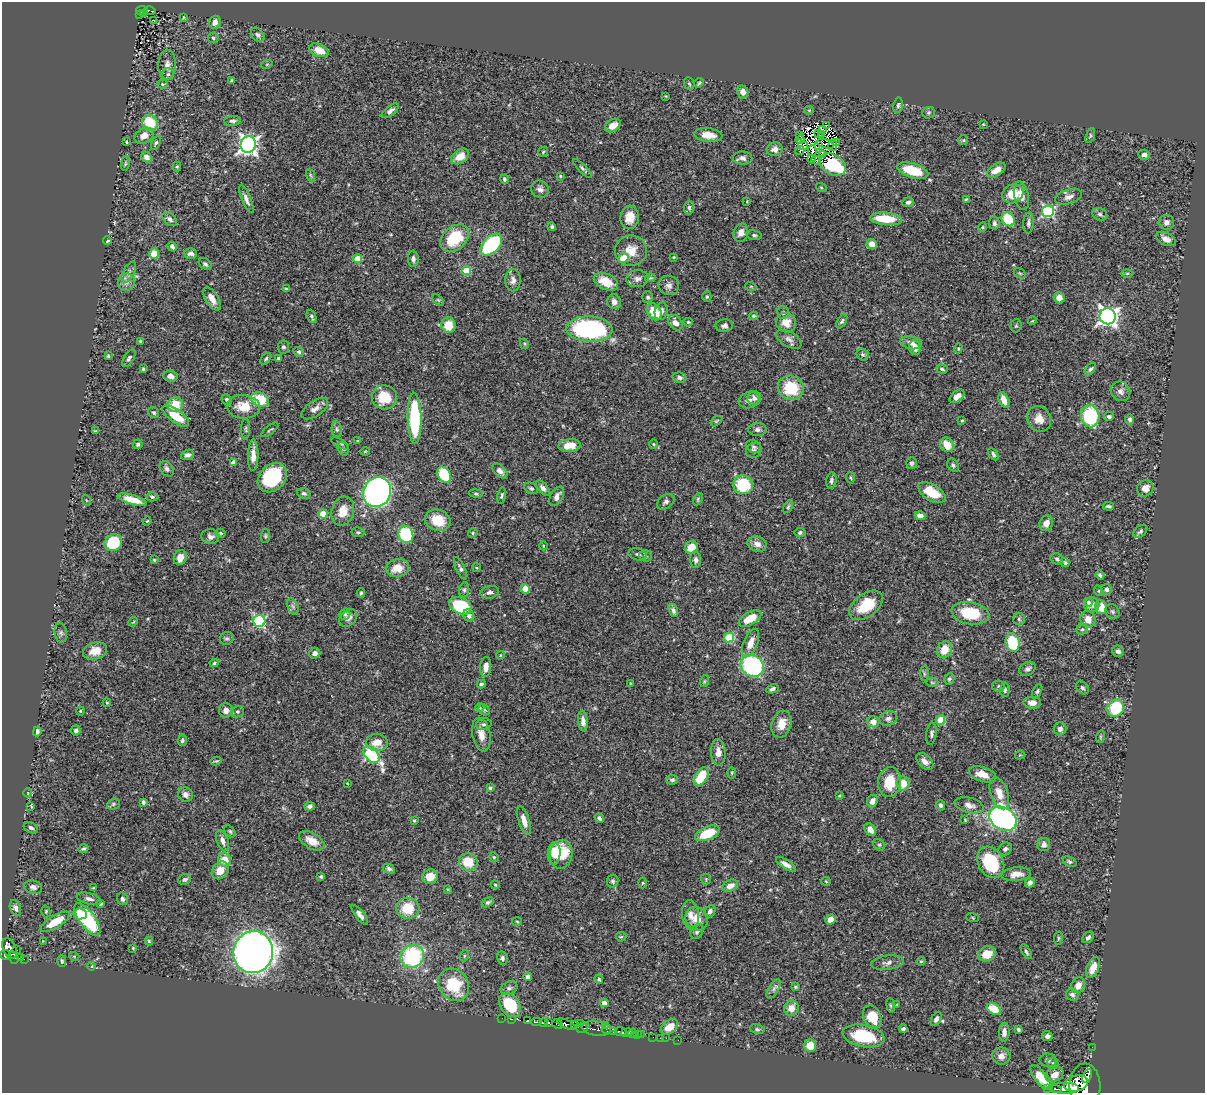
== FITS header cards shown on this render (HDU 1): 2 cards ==
NAXIS1  =                 1203
NAXIS2  =                 1091

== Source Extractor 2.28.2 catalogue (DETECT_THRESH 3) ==
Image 1203 x 1091 px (HDU 1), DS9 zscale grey, 1 PNG px = 1 image px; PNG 1207 x 1095 px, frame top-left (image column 1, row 1091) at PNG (2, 2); each listed source drawn as its Kron ellipse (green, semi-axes under 4 px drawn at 4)
Background 0.627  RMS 0.017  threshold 0.0524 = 3 sigma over >= 5 px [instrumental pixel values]
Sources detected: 490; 7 with non-positive FLUX_AUTO (blend fragments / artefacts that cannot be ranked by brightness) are neither listed nor drawn; the other 483 listed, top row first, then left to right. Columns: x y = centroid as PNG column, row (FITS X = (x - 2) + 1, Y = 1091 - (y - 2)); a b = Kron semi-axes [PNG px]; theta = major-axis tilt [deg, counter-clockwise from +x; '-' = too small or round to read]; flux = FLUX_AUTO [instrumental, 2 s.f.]
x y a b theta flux
142 10 6 3 11 39
150 11 6 3 -12 19
143 13 3 2 - 6.3
139 15 3 2 - 6.6
183 17 3 2 - 0.79
154 20 3 2 - 1.6
215 22 6 5 - 6.6
258 35 8 5 -47 3
213 38 5 5 - 1.9
319 50 10 6 -22 16
267 64 6 3 19 1.2
167 65 15 8 88 7.8
168 74 6 6 - 2.8
232 80 3 3 - 1.4
699 83 5 4 - 1.5
162 84 5 4 - 1.7
689 84 7 5 -66 1.8
743 92 6 5 - 6.6
666 96 3 2 - 0.8
898 105 8 4 82 2.2
809 110 5 4 - 1.3
390 111 10 5 38 4.3
929 113 6 5 - 2.1
232 121 8 5 5 2.9
150 123 8 7 - 38
983 124 4 3 - 0.88
827 125 3 2 - 1.2
613 126 8 6 34 12
822 130 3 2 - 1.3
818 133 2 2 - 1.3
708 135 14 6 -7 14
800 135 3 3 - 1.2
821 135 4 2 - 1.5
1090 135 8 4 70 1.8
144 136 10 7 29 11
800 140 4 3 - 0.35
963 140 5 4 - 1.4
126 142 4 2 - 0.95
837 142 3 3 - 0.72
156 143 7 4 65 2.1
825 144 9 2 -17 1.3
248 145 8 7 - 480
819 145 4 2 - 1.2
833 145 6 2 81 1.3
803 146 5 2 - 0.66
775 149 8 6 15 6.2
800 151 4 2 - 1.4
812 151 5 2 - 1.8
543 152 6 4 46 1.5
822 154 3 2 - 1.4
1144 155 6 5 - 4.6
460 156 10 6 35 16
147 157 6 4 -42 5.9
743 158 9 6 -4 4.9
811 159 2 2 - 1.1
815 160 4 3 - 2
125 163 8 4 81 1.6
833 165 14 10 -32 84
177 166 5 4 - 1.4
583 169 12 3 -45 2.6
913 170 16 7 -17 42
996 170 10 6 33 9.9
310 175 6 4 -70 1.8
560 176 3 3 - 1.2
504 179 4 3 - 2.1
821 187 5 3 - 1.1
540 189 9 8 - 5.3
1013 194 11 9 26 22
1021 196 14 7 -78 11
1069 197 14 7 16 5.8
246 199 15 4 -67 5.4
966 199 3 3 - 1.1
747 201 3 2 - 0.65
908 202 6 5 - 3.1
689 208 7 5 88 2.7
1048 211 6 6 - 160
1100 214 8 6 -23 3.2
630 217 12 9 83 14
170 219 8 5 -45 3.8
886 219 16 6 -5 39
1008 219 7 6 - 56
1166 222 8 7 - 5.6
994 223 6 5 - 3.2
1028 223 10 5 85 3.4
552 227 4 4 - 2
982 227 5 4 - 1.3
741 233 9 7 75 8.1
754 235 7 5 -10 2.4
455 238 16 11 41 52
1166 239 10 6 -27 6.8
107 241 4 3 - 2.1
872 244 5 5 - 11
491 245 13 8 46 130
172 247 5 4 - 2.4
631 251 16 15 - 18
191 253 6 5 - 4.4
154 254 5 5 - 19
673 257 4 3 - 1.2
623 258 5 4 - 25
357 259 4 4 - 26
413 259 8 5 -86 3.8
205 264 7 5 -35 3
466 271 5 4 - 42
129 272 11 5 62 4.1
1020 273 6 4 -31 1.7
1127 273 6 4 1 1.5
650 278 5 4 - 1.2
637 279 11 8 7 5.6
513 280 11 8 88 5.4
126 282 9 8 - 5.8
606 282 13 7 -26 27
669 285 10 9 - 5.6
751 287 6 3 -19 1
286 289 4 4 - 3.2
648 297 6 5 - 2.8
707 297 5 4 - 1.8
1059 298 6 5 - 10
212 299 13 6 -60 9.1
438 300 7 4 -44 1.7
614 302 7 6 - 6.2
661 311 9 6 75 5.3
654 312 9 6 -57 31
783 312 6 5 - 2.2
311 316 7 4 -67 3
754 316 5 3 - 1.7
1108 316 8 8 - 540
842 321 8 4 60 2.3
1032 321 4 2 - 0.8
688 322 5 4 - 1.5
675 323 8 6 -56 8.1
786 323 10 9 - 13
448 325 7 7 - 21
724 326 9 6 8 4.4
1016 326 6 5 - 2
589 329 23 12 -2 200
789 339 14 7 -29 6.3
140 341 4 3 - 1.5
911 343 11 6 -12 5.7
524 344 5 4 - 1.5
283 347 6 5 - 2.6
915 348 7 6 - 7.5
958 348 5 4 - 1.3
299 352 5 4 - 2.5
863 355 6 5 - 2.4
108 356 3 3 - 1.4
129 358 10 5 59 3.1
278 358 3 3 - 1.4
266 359 7 4 47 1.9
143 369 3 3 - 1.4
942 369 6 3 -17 1.9
1090 369 7 4 51 2.4
170 376 7 5 -5 6.4
679 378 7 5 -10 3.3
791 388 13 12 - 50
1120 391 10 9 - 5.6
957 396 8 5 40 9.1
385 397 12 12 - 31
754 398 7 7 - 4.4
227 399 5 5 - 2.2
260 400 9 7 -19 39
749 400 10 8 18 5.2
1004 400 8 5 -65 10
175 405 8 7 - 24
243 407 16 11 -5 22
315 409 15 7 34 6.8
154 413 6 5 - 2.1
176 416 16 6 -36 27
1090 416 11 9 -79 98
1109 417 5 4 - 3.1
415 418 25 7 -89 100
1039 419 13 11 -59 12
1130 419 5 4 - 3
962 420 4 3 - 1.1
716 421 7 4 36 1.5
246 429 10 4 90 2.1
337 429 8 5 -81 2.3
270 430 10 2 38 1.6
757 430 9 6 1 4
96 431 4 3 - 1.5
358 441 3 3 - 1
340 443 10 3 -29 1.8
138 444 5 5 - 2.6
653 444 5 3 - 1.1
569 445 11 6 6 20
947 445 8 6 -47 17
753 447 8 6 -23 2.5
343 449 7 5 -70 2.4
754 450 8 7 - 3.2
365 451 4 3 - 1.1
993 454 7 4 -59 2.4
187 455 7 5 19 3.6
253 455 16 5 88 10
233 462 4 3 - 6.6
912 463 6 5 - 3.6
953 465 7 5 -56 2.6
167 469 8 6 -52 3.5
500 471 9 5 -43 6
444 475 8 6 -60 52
272 478 16 12 44 90
850 478 6 4 -85 1.6
831 480 8 5 82 3.1
743 485 10 9 - 58
531 488 7 5 -27 2.1
543 488 9 5 -50 4.2
1145 488 8 8 - 10
377 492 15 13 63 480
304 493 7 5 -15 2.9
476 493 7 3 -9 1.7
932 493 15 8 -31 26
502 495 8 4 80 2.2
557 496 11 6 60 6.6
152 497 6 4 -3 2.2
698 499 6 4 62 1.8
86 500 5 3 - 0.91
132 500 15 5 -16 17
666 502 9 6 37 4
1108 506 5 3 - 2.4
788 507 7 3 62 1.6
343 511 15 11 74 17
323 514 4 4 - 34
920 516 5 4 - 8.6
438 520 13 10 -21 28
147 521 4 3 - 0.95
1046 523 8 6 63 6.9
1140 531 8 5 42 2.6
358 532 6 5 - 2
800 532 5 4 - 2.2
221 533 5 4 - 1.4
473 533 5 4 - 1.5
406 534 9 7 -70 83
265 536 7 4 85 1.9
210 537 9 7 -11 4.8
113 543 9 8 - 61
757 544 10 7 -18 7.5
543 546 4 3 - 0.91
691 547 6 6 - 21
638 554 9 6 -13 3.2
645 556 6 5 - 2.1
180 558 7 6 - 9.5
1057 559 6 5 - 2.2
154 560 4 4 - 1.3
696 560 8 5 -86 3.8
1065 563 4 4 - 1.9
397 568 12 9 12 16
460 568 12 4 -66 3.3
477 568 4 3 - 1.1
1100 575 4 3 - 2.2
525 589 4 4 - 25
1107 589 5 5 - 2.8
464 590 7 5 82 2.4
1099 591 5 3 - 1.1
490 592 9 6 11 4.1
361 593 5 3 - 1.6
1088 602 4 4 - 2.4
866 605 19 11 38 38
1092 605 7 7 - 7
293 606 9 5 -70 3.3
460 606 12 8 -26 68
1101 607 7 6 - 17
673 611 7 4 -72 3.1
1112 611 8 6 -48 2.7
970 613 19 11 -10 48
345 614 6 5 - 2.3
469 615 6 5 - 3.7
348 618 10 7 42 8.2
750 619 12 6 28 22
1019 619 6 6 - 2.5
1088 619 8 7 - 12
259 621 6 6 - 140
133 622 5 4 - 1.2
1082 629 6 5 - 2.5
61 633 10 6 -80 3.4
729 637 5 4 - 50
227 638 7 6 - 2.6
750 643 15 7 67 13
1012 643 9 7 -79 58
944 650 9 7 60 18
95 651 12 8 14 15
1118 651 6 5 - 3.6
315 653 6 5 - 5.8
501 655 4 3 - 0.83
214 663 4 4 - 1.7
752 666 12 10 -34 200
486 667 10 5 83 7.8
1028 669 8 6 30 4.2
924 674 7 4 -90 1.9
949 679 6 5 - 2.2
705 681 6 4 70 1.5
932 682 6 4 -2 1.5
631 683 3 3 - 1
481 684 4 3 - 2.1
998 686 6 5 - 2.1
1082 688 7 5 -50 2.7
772 689 7 4 23 3.1
1005 690 7 5 86 2.7
1037 691 8 4 65 2.2
107 703 4 4 - 1.1
1032 703 9 6 -3 8.3
480 708 4 3 - 0.81
1115 708 9 8 - 59
226 710 7 7 - 6.6
484 710 6 5 - 1.8
80 711 4 4 - 1.2
237 712 6 5 - 2
888 719 9 7 24 3.9
940 720 5 4 - 43
583 721 10 5 -84 5.8
873 722 6 5 - 8.8
484 724 8 5 13 2.9
782 724 14 9 73 15
1060 729 6 6 - 4.3
76 730 5 5 - 3
37 731 5 3 - 2.6
931 734 11 5 83 3.1
481 735 17 9 -80 12
1100 737 6 4 72 1.6
182 740 5 4 - 2.1
377 742 11 8 -4 14
718 752 13 7 -88 8.9
371 755 10 6 -47 170
1020 755 5 3 - 0.91
216 761 5 3 - 1.4
925 761 10 6 -46 5.6
732 773 6 3 90 1.4
983 774 14 7 -18 15
701 777 10 6 57 41
672 780 6 5 - 2.5
890 782 15 11 82 30
347 783 3 2 - 0.69
903 783 7 6 - 16
490 788 4 3 - 1.8
28 793 4 3 - 0.82
999 793 16 8 -71 14
185 795 7 7 - 4.6
839 796 4 3 - 1.1
872 801 6 5 - 6.6
143 802 4 3 - 2.4
113 804 6 5 - 2.1
941 805 5 4 - 3
969 805 15 7 -15 8.2
31 806 3 2 - 1.2
310 806 5 4 - 3.8
599 818 5 3 - 2.6
1003 819 14 11 -31 340
414 820 4 3 - 1.1
965 820 3 3 - 1.1
524 821 15 5 -73 10
31 828 8 5 -25 3.2
870 830 7 5 -52 8.5
230 831 7 5 -49 2
707 833 13 6 22 35
222 841 11 5 -70 5.6
312 841 14 7 -30 13
879 845 6 5 - 1.9
1044 845 7 6 - 4.5
83 849 5 4 - 2.1
1005 849 7 6 - 3.5
554 854 11 6 87 20
561 854 14 11 78 36
494 857 5 4 - 1.5
224 860 7 6 - 16
468 862 9 8 - 26
991 862 16 12 -61 61
1070 862 7 5 -29 2.3
786 864 11 4 -32 6
389 869 6 4 -26 2.6
220 870 10 7 48 15
1016 874 15 6 6 9.2
321 876 4 4 - 1.6
430 877 8 7 - 14
185 879 6 5 - 3.1
706 879 5 5 - 1.5
613 881 6 6 - 2.5
826 881 5 4 - 1.3
643 883 5 3 - 1
1030 883 5 4 - 4
495 885 4 3 - 1.3
730 886 8 5 23 8.8
33 887 9 6 -17 4.9
93 888 3 3 - 1.1
448 889 4 3 - 1.1
89 899 12 5 -15 4.5
122 899 6 5 - 2.9
488 902 6 4 30 2.5
101 904 3 3 - 1.3
15 908 8 5 -68 3.7
408 908 11 10 - 31
46 911 6 4 -73 1.5
710 911 6 5 - 3.5
80 914 7 5 -5 18
360 915 12 4 -52 4.9
691 915 15 8 -83 7.3
972 917 6 3 -19 0.97
87 919 19 8 -54 120
697 919 12 11 - 13
830 919 5 5 - 9.2
517 921 5 3 - 1.1
55 922 16 6 31 25
697 931 8 5 59 3.2
621 937 5 4 - 1.4
1088 937 7 5 42 3
1058 938 7 3 82 1.3
43 941 3 2 - 1.3
149 941 4 4 - 1.5
133 948 3 3 - 1
9 949 11 6 -68 290
17 950 3 2 - 8.3
253 952 21 20 - 1100
1026 952 8 3 -59 2
987 954 9 7 19 20
5 955 5 5 - 190
74 956 5 3 - 1
412 956 12 11 - 120
464 956 6 3 71 1.3
13 957 6 4 -68 130
20 957 3 3 - 62
502 958 7 5 -79 2.9
24 959 2 2 - 1.9
62 961 6 4 -89 1.8
921 961 4 4 - 1.3
888 963 17 7 7 6.6
92 966 4 3 - 0.86
1093 967 11 6 68 13
528 977 4 4 - 7.1
599 979 4 4 - 1.8
454 985 17 14 -54 51
1078 985 8 7 - 8.4
795 987 4 3 - 1.7
509 988 9 6 25 3.5
774 989 11 5 61 3.8
1072 995 6 5 - 3.7
604 1003 4 4 - 9.6
510 1005 13 9 -55 49
891 1005 7 3 -82 1.7
896 1005 4 3 - 1.3
791 1008 8 7 - 11
994 1009 7 5 -29 28
872 1017 12 8 -65 31
502 1018 2 2 - 6.3
511 1019 4 2 - 30
936 1019 7 4 60 3.9
527 1020 4 3 - 33
536 1022 5 2 - 42
543 1022 4 3 - 190
549 1023 3 3 - 4700
581 1023 3 3 - 44
557 1024 6 3 -29 100
566 1024 10 4 -23 210
574 1024 3 3 - 2400
606 1026 3 3 - 3.8
669 1027 10 6 37 14
582 1028 6 5 - 80
596 1028 15 7 -9 80
607 1029 5 4 - 24
757 1029 7 5 -11 2.2
903 1029 4 3 - 2.9
1018 1030 4 3 - 1.9
613 1032 3 2 - 18
621 1032 6 3 -12 160
1004 1032 9 5 88 6.5
627 1033 6 3 10 140
632 1034 4 3 - 24
637 1034 3 2 - 17
641 1035 3 2 - 20
864 1036 21 11 -11 59
1047 1036 5 5 - 3.4
653 1037 2 2 - 1.9
660 1038 2 2 - 5.9
666 1038 2 2 - 4.3
678 1040 2 2 - 7.6
810 1046 6 6 - 22
1092 1047 2 2 - 3.3
1001 1056 9 8 - 7.7
1048 1060 8 6 -2 3.3
1053 1063 6 5 - 2
1055 1075 9 7 32 9.7
1087 1076 7 4 66 180
1041 1078 15 6 -50 21
1076 1084 12 7 15 680
1085 1086 22 15 -89 1100
1048 1088 3 2 - 42
1055 1089 7 3 -11 67
1065 1089 14 6 0 810
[7 non-positive-flux detections neither listed nor drawn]